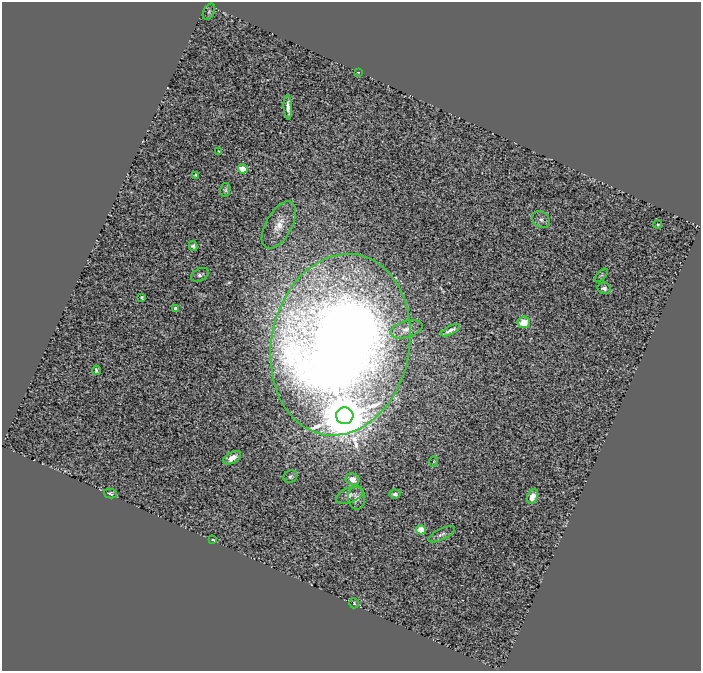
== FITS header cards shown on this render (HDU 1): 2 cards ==
NAXIS1  =                  699
NAXIS2  =                  669

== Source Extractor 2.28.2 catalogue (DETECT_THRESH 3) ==
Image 699 x 669 px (HDU 1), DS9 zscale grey, 1 PNG px = 1 image px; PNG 703 x 673 px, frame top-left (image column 1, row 669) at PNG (2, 2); each listed source drawn as its Kron ellipse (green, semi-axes under 4 px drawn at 4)
Background 1.13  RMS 0.16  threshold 0.471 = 3 sigma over >= 5 px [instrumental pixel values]
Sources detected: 35; all 35 listed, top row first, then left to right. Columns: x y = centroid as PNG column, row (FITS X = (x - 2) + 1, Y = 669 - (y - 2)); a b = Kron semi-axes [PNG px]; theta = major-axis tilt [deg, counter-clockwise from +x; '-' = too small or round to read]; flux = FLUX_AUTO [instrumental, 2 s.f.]
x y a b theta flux
209 12 8 5 64 22
358 72 3 2 - 5
288 107 12 4 -87 69
218 151 2 2 - 6.8
243 169 5 4 - 250
196 175 4 3 - 14
225 190 7 5 77 22
541 220 9 7 -37 41
658 224 4 3 - 15
279 225 26 13 61 200
193 246 5 4 - 24
200 275 9 6 25 32
601 275 8 3 44 14
604 288 6 6 - 38
142 297 3 3 - 21
175 308 3 3 - 58
524 322 6 6 - 190
407 329 16 8 16 72
450 330 10 3 28 47
340 345 91 69 79 21000
96 370 5 3 - 20
345 416 8 8 - 55000
232 458 10 5 28 88
434 461 5 3 - 9.5
290 477 7 6 - 26
352 479 7 6 - 72
110 493 6 5 - 19
395 494 5 4 - 28
350 495 14 7 21 57
532 497 7 5 65 80
357 498 11 8 -86 73
421 530 5 4 - 310
442 534 14 5 26 38
213 540 4 2 - 18
354 603 5 5 - 16